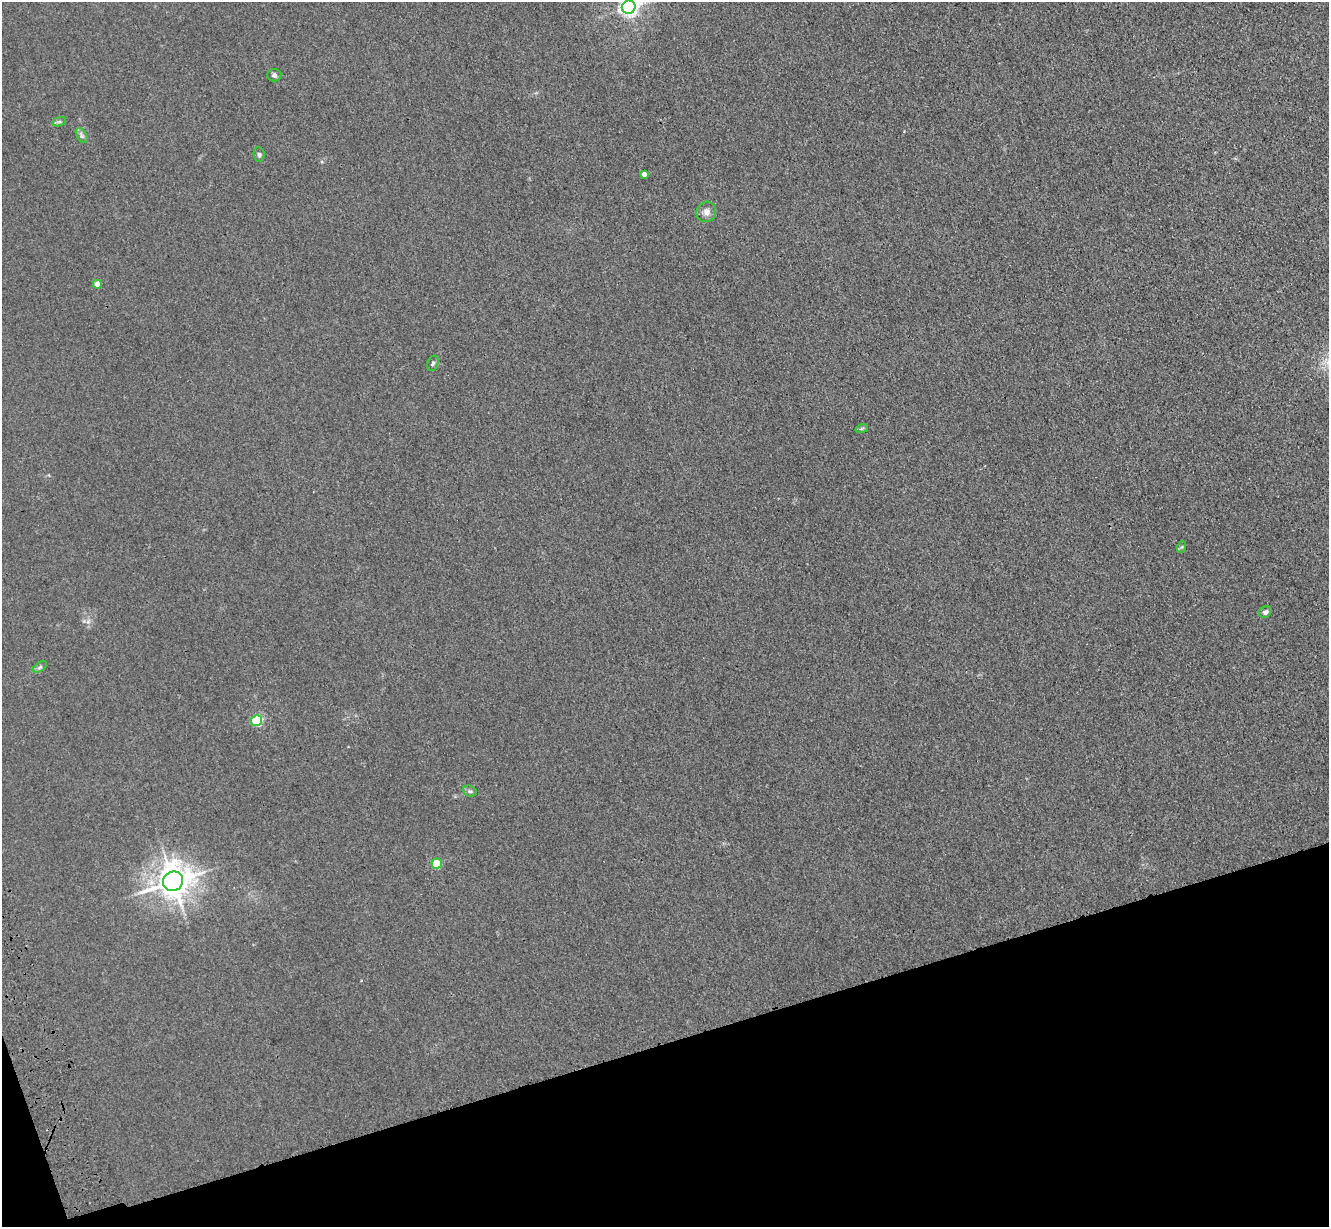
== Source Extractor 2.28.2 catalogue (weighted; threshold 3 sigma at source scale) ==
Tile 14 of 4 x 4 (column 2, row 4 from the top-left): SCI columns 1442-2768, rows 198-1422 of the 5535 x 5417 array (HDU 1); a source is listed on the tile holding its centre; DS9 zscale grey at full resolution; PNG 1331 x 1229 px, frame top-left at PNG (2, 2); each listed source drawn as its Kron ellipse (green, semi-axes under 4 px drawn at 4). Shown black and unused: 15% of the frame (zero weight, under 3 of 4 exposures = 6% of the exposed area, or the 3 px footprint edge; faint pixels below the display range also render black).
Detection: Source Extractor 2.28.2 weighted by HDU 2 'WHT'; one run over the whole footprint, this tile lists its part. Background 0.0347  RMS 0.0061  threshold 0.0274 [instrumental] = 3 sigma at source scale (4.5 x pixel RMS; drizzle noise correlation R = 1.50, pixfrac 1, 0.05/0.05 arcsec/px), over >= 5 px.
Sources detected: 17; all 17 listed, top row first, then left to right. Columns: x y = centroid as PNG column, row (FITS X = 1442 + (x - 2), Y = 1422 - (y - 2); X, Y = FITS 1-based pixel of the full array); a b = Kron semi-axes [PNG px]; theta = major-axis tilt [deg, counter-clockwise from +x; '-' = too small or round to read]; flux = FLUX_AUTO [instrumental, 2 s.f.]
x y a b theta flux
629 7 7 6 - 310
274 75 7 6 - 1.6
59 122 7 4 18 1.2
82 136 8 5 -59 1.6
259 154 7 5 -84 1.3
644 174 4 4 - 3.5
706 212 10 9 - 3.5
97 284 4 4 - 5.3
433 363 8 5 69 1.3
862 428 6 4 19 0.83
1182 547 6 4 70 0.73
1265 612 6 5 - 1.9
40 667 8 4 37 1.2
257 720 5 5 - 60
470 791 7 5 -20 1.4
437 864 5 5 - 23
173 881 10 9 - 1100
Isophote crosses this tile's border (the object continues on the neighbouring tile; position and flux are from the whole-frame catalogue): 1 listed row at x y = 629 7